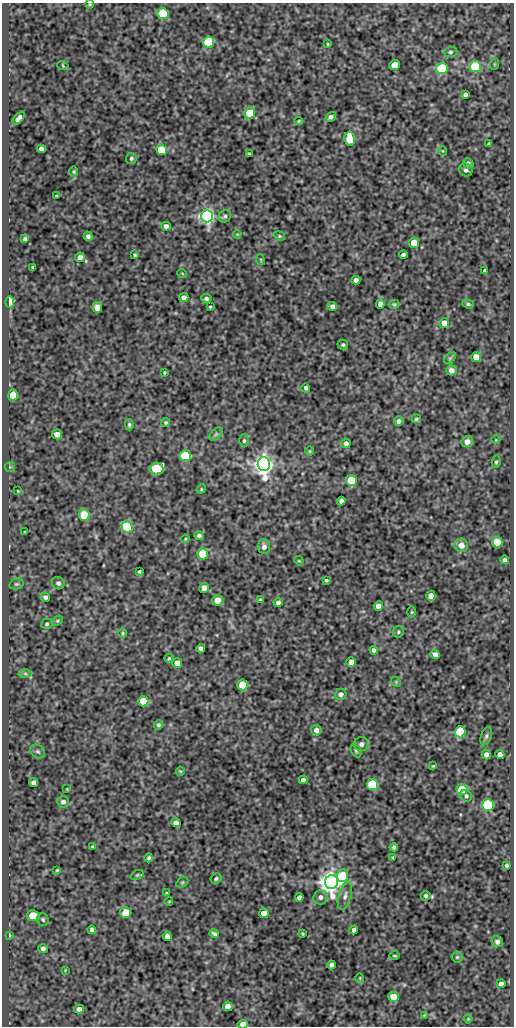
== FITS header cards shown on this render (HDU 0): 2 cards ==
NAXIS1  =                  512
NAXIS2  =                 1024

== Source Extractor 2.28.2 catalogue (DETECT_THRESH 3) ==
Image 512 x 1024 px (HDU 0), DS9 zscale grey, 1 PNG px = 1 image px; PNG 516 x 1028 px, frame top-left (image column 1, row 1024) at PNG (2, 3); each listed source drawn as its Kron ellipse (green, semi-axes under 4 px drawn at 4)
Background 107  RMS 0.63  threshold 1.9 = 3 sigma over >= 5 px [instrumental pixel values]
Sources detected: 178; all 178 listed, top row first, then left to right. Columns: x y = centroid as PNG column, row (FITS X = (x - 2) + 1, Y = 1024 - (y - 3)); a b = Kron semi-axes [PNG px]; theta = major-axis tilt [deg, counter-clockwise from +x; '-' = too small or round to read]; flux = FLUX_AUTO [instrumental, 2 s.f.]
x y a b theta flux
90 4 4 3 - 44
163 14 5 5 - 3000
209 42 5 5 - 3400
328 44 3 3 - 38
450 52 7 5 2 82
495 64 6 3 71 37
395 65 5 5 - 700
63 66 6 3 -20 40
475 67 5 5 - 3500
442 69 6 5 - 4800
465 94 4 4 - 120
250 113 5 5 - 1600
331 117 6 4 32 130
19 118 7 4 49 150
299 121 4 3 - 48
350 139 7 5 -82 1300
489 144 4 3 - 52
41 149 4 4 - 150
161 150 5 5 - 1700
443 151 5 3 - 34
249 153 4 2 - 41
131 158 5 5 - 76
468 163 6 4 -53 100
466 170 7 6 - 130
73 172 5 4 - 49
57 196 3 2 - 39
207 216 6 6 - 19000
225 216 7 6 - 95
166 226 5 4 - 180
237 234 4 3 - 36
88 236 5 4 - 110
279 236 6 4 -22 56
25 239 4 3 - 78
414 243 5 5 - 890
135 255 3 3 - 53
403 255 4 3 - 100
80 257 5 4 - 250
261 260 5 3 - 38
33 267 3 2 - 51
484 271 3 3 - 59
182 273 5 3 - 32
356 280 4 4 - 150
184 298 5 4 - 160
206 299 5 4 - 91
10 302 6 4 90 2300
380 304 5 4 - 200
394 304 5 4 - 62
468 304 6 4 -19 79
332 306 5 4 - 150
97 307 5 5 - 540
210 307 3 2 - 43
444 323 5 5 - 340
343 345 5 5 - 81
476 357 5 5 - 520
450 358 7 4 45 61
451 370 5 5 - 210
164 372 3 3 - 45
306 388 4 4 - 93
13 395 5 5 - 830
416 419 4 4 - 61
399 421 5 4 - 150
166 422 4 4 - 56
129 425 5 4 - 78
57 434 5 5 - 480
216 434 8 4 45 86
496 440 4 3 - 30
244 441 6 4 89 72
467 442 6 5 - 290
346 443 5 4 - 140
310 451 5 3 - 37
185 456 6 5 - 2600
496 462 6 4 79 74
264 464 7 6 - 34000
10 467 5 5 - 58
156 469 7 6 - 3000
351 480 5 5 - 1900
201 489 5 4 - 51
18 491 3 2 - 31
341 501 4 4 - 140
84 515 5 5 - 2900
127 527 6 5 - 2600
25 532 3 2 - 34
199 536 5 4 - 100
185 539 4 3 - 40
497 542 5 5 - 1100
461 545 7 6 - 370
264 547 7 6 - 160
203 554 5 5 - 2000
504 560 4 4 - 110
299 561 5 4 - 39
139 571 3 3 - 50
326 580 3 3 - 61
58 583 6 6 - 120
16 584 7 5 14 78
204 588 5 5 - 390
431 596 5 4 - 280
45 597 5 4 - 130
217 600 5 5 - 560
260 600 4 4 - 67
278 602 4 4 - 110
378 606 4 4 - 290
412 612 5 3 - 45
57 620 6 4 34 59
47 624 6 5 - 66
398 632 6 5 - 71
123 633 5 4 - 54
201 648 4 4 - 130
374 650 4 4 - 98
435 654 5 4 - 200
169 658 4 4 - 51
351 662 5 4 - 340
177 663 5 4 - 410
25 673 6 4 -1 80
396 682 5 4 - 52
242 685 5 5 - 1100
341 694 6 5 - 170
143 701 5 5 - 760
158 725 5 4 - 73
316 730 5 5 - 210
460 732 5 5 - 3600
486 736 9 5 71 98
361 744 7 7 - 140
356 750 7 4 -63 75
38 751 8 6 -35 97
486 755 5 4 - 190
500 755 4 4 - 250
433 766 4 3 - 43
180 771 4 4 - 46
303 780 4 4 - 150
33 783 4 4 - 150
372 784 5 5 - 3700
67 789 2 2 - 30
462 789 5 5 - 2100
466 796 6 5 - 87
63 802 6 6 - 160
488 805 6 6 - 7800
176 823 5 4 - 180
93 847 3 3 - 53
394 847 4 4 - 110
393 857 4 3 - 47
149 858 4 3 - 82
507 865 3 3 - 73
57 870 3 3 - 42
137 875 7 4 25 67
343 876 6 5 - 1500
216 878 6 5 - 79
182 882 6 4 30 59
332 882 7 6 - 45000
167 893 3 2 - 52
345 896 14 6 74 210
426 896 5 5 - 73
299 897 4 4 - 150
320 897 7 7 - 170
169 901 4 2 - 30
126 913 5 5 - 1100
264 913 5 5 - 420
33 916 6 5 - 1300
43 919 6 5 - 81
92 930 4 4 - 120
354 930 4 4 - 150
214 934 5 3 - 90
303 934 4 2 - 36
9 935 4 2 - 92
167 936 5 4 - 210
497 942 6 5 - 120
43 949 5 4 - 120
394 956 5 3 - 41
457 957 5 5 - 66
331 965 4 4 - 130
65 970 2 2 - 30
360 978 5 3 - 36
501 984 4 4 - 190
393 997 5 5 - 660
228 1006 5 4 - 420
79 1009 5 4 - 230
424 1015 4 4 - 35
468 1019 4 4 - 40
243 1024 5 4 - 350
At the frame edge (FLAGS 8, measured only in part): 2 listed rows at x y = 90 4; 243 1024